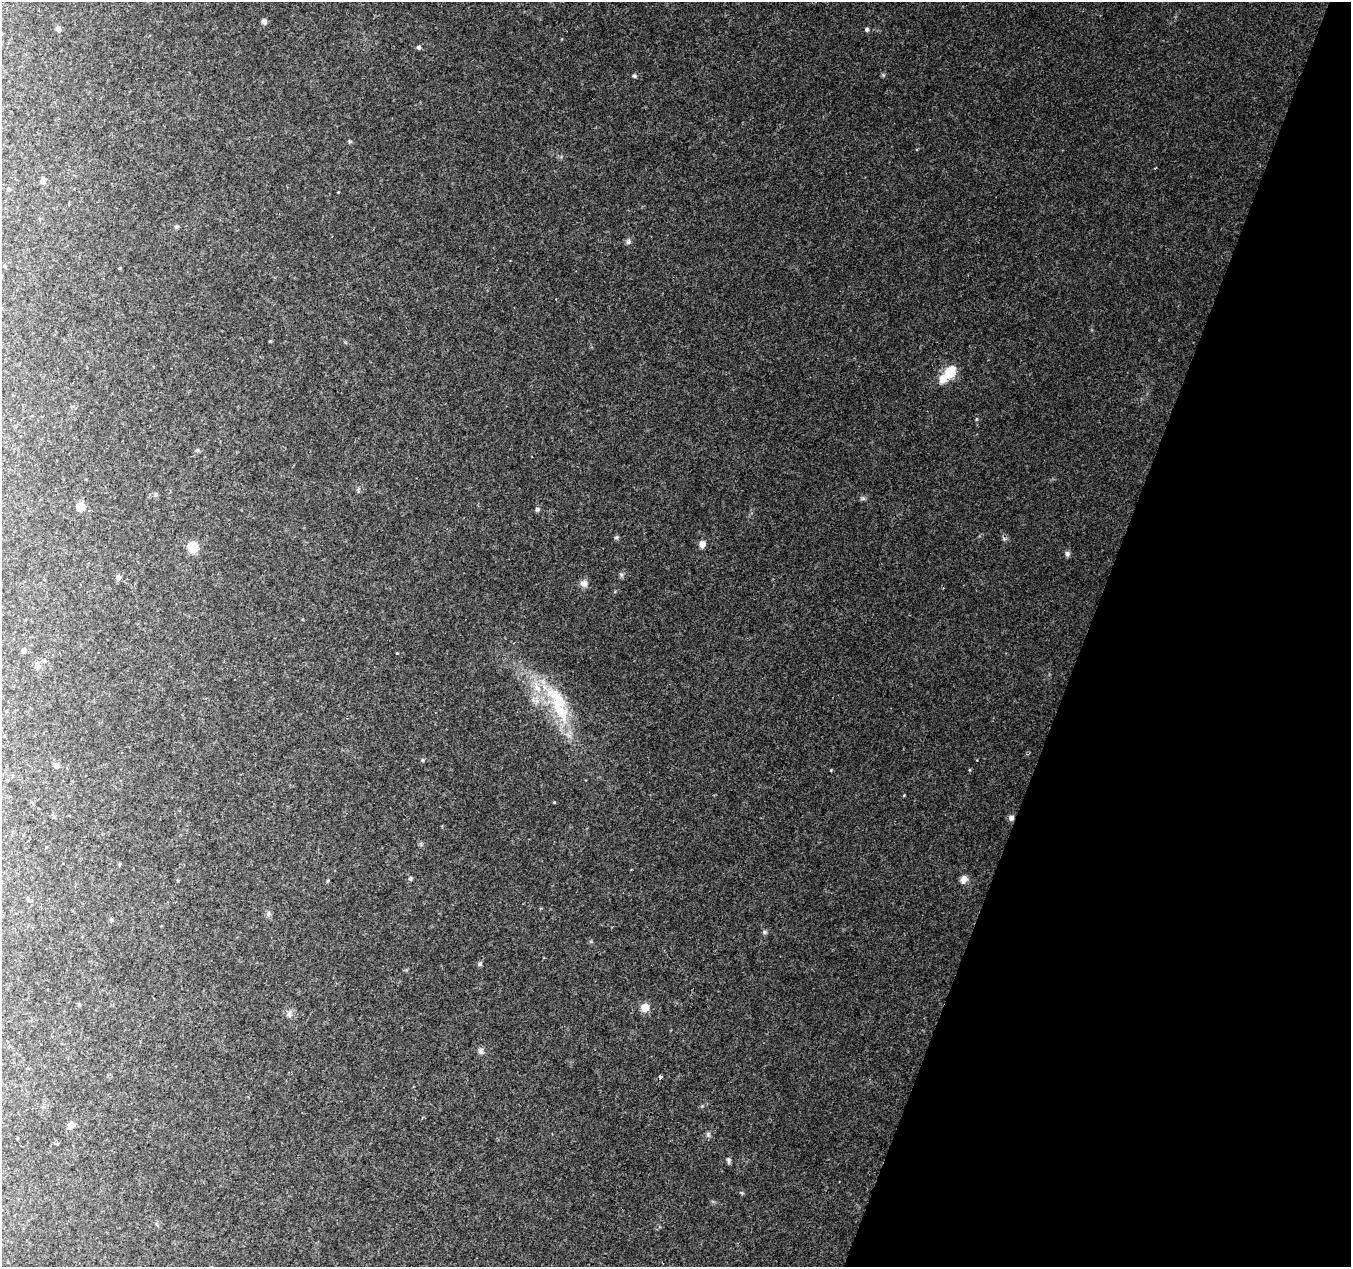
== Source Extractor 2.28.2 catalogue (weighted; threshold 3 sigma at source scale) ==
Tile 8 of 4 x 4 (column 4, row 2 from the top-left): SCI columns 4055-5403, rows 2811-4075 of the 5403 x 5556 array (HDU 1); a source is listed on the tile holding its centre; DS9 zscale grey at full resolution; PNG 1353 x 1269 px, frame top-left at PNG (2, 2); no overlay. Shown black and unused: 20% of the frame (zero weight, under 2 of 3 exposures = <1% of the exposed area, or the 3 px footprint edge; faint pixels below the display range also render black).
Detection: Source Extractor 2.28.2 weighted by HDU 2 'WHT'; one run over the whole footprint, this tile lists its part. Background 0.143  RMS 0.014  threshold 0.0621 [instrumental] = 3 sigma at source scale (4.5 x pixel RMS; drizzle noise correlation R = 1.50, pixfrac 1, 0.0396/0.0396 arcsec/px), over >= 5 px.
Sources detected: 18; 1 cosmic-ray / hot-pixel residue — not listed; the other 17 listed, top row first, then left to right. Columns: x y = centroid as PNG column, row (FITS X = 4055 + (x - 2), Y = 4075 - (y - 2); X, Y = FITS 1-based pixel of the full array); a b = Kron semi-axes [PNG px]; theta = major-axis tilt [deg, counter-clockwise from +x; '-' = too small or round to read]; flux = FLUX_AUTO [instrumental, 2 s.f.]
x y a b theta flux
264 21 6 5 - 2.1
58 29 6 4 0 1.8
867 29 4 4 - 1.6
419 47 5 3 - 1.3
43 180 5 5 - 2
950 372 6 5 - 53
943 379 6 5 - 17
80 506 8 7 - 6.2
702 544 4 4 - 9
192 547 5 5 - 41
24 650 5 4 - 2.4
559 699 13 4 -80 6.1
56 765 5 5 - 2
1011 818 5 5 - 3.4
964 879 8 7 - 4.4
645 1007 8 8 - 6.5
70 1125 6 5 - 2.5
Overlapping masked pixels (flux is a lower limit): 1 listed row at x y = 1011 818
Unlisted compact peaks at least as high as the median listed source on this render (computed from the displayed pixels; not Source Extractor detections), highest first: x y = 1067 554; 584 584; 628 242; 537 509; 635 76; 481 1052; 708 1134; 977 419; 617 537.